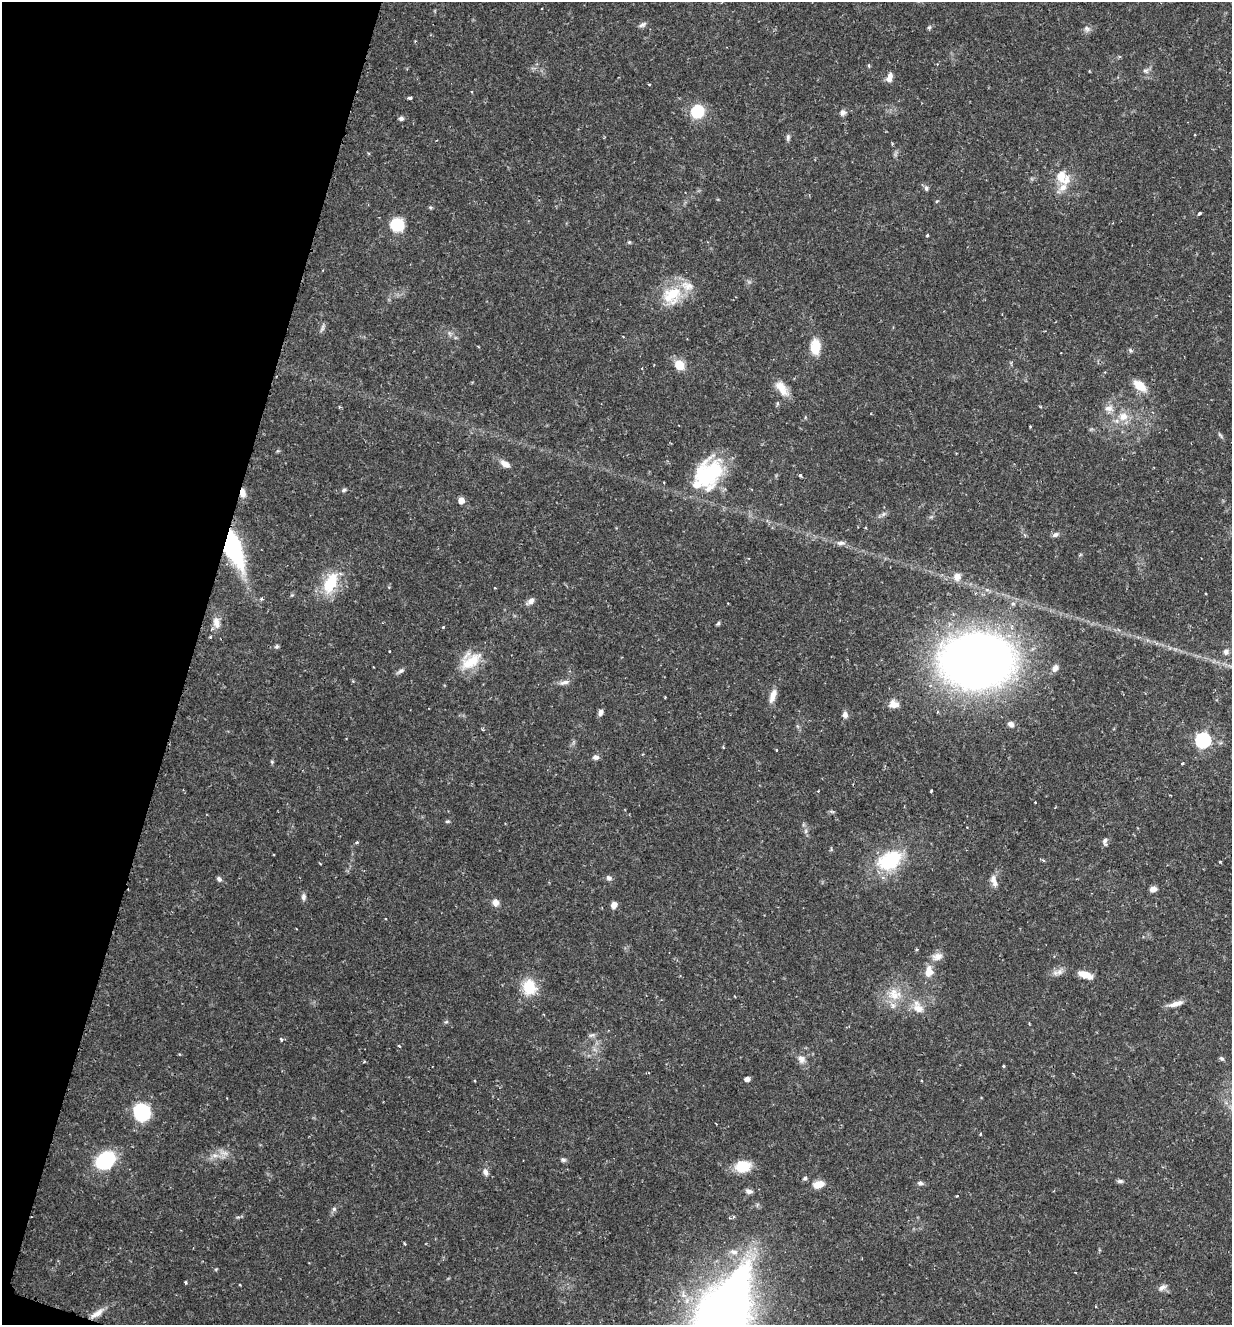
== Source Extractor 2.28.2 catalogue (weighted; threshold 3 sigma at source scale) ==
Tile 9 of 4 x 4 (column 1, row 3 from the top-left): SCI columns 137-1366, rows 1331-2653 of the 5318 x 5303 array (HDU 1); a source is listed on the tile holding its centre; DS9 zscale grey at full resolution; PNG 1234 x 1327 px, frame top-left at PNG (2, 2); no overlay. Shown black and unused: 15% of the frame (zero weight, under 2 of 3 exposures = <1% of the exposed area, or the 3 px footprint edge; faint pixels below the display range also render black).
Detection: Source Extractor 2.28.2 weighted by HDU 2 'WHT'; one run over the whole footprint, this tile lists its part. Background 0.157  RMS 0.0037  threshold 0.0167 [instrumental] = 3 sigma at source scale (4.5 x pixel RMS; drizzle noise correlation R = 1.50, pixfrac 1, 0.05/0.05 arcsec/px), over >= 5 px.
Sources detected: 117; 1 inside a brighter object's white glare — not listed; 5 inside a brighter listed object's ellipse — not listed separately; the other 111 listed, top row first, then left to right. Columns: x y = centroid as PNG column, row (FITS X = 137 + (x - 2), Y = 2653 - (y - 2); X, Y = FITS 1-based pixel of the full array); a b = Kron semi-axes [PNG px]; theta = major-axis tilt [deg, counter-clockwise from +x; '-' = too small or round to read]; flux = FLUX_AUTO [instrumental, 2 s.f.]
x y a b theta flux
642 25 10 5 29 1.1
929 27 6 5 - 0.59
1087 29 8 7 - 1.3
415 41 3 3 - 0.3
1145 71 8 5 -6 0.95
889 77 11 6 77 2.4
649 84 4 2 - 0.31
410 98 4 3 - 0.91
697 111 11 11 - 17
843 113 7 6 - 1.4
401 118 6 5 - 0.91
788 137 8 5 82 0.87
1062 177 16 10 -43 8.2
926 188 7 5 -78 0.91
1199 213 3 3 - 0.68
397 224 12 11 - 15
927 235 3 3 - 0.52
629 242 5 4 - 0.44
672 295 29 23 48 14
815 347 15 10 86 8.8
679 365 11 9 -41 5.9
1140 386 14 8 -37 6.6
782 388 23 10 -52 5
1108 408 12 8 0 2.3
1123 416 12 12 - 4.6
1030 426 3 3 - 0.33
505 464 14 7 -35 2.6
708 473 35 26 46 32
800 475 4 4 - 0.56
344 490 5 5 - 0.67
243 493 11 7 -79 2.7
461 500 5 5 - 4
1055 535 9 6 24 1.1
841 543 11 6 -2 1.5
232 546 23 9 -68 77
957 577 10 9 - 2.7
330 583 27 14 65 14
495 588 3 2 - 0.27
531 601 10 6 42 1.9
216 623 15 9 -79 2.9
718 623 6 5 - 0.54
443 627 3 3 - 0.38
277 647 6 5 - 0.65
389 651 2 2 - 0.3
1226 652 8 7 - 1.4
978 660 58 43 3 350
471 661 35 16 34 10
1055 668 11 7 67 1.6
400 671 12 4 32 1.1
564 682 14 6 14 1.7
773 695 20 8 71 3.3
665 697 2 2 - 0.36
894 704 13 10 -11 3
600 712 8 6 79 1.3
845 715 8 6 -81 1.6
1011 724 7 6 - 1.5
1203 740 7 7 - 73
776 750 3 2 - 0.5
596 757 8 6 5 1.3
272 762 5 4 - 0.44
1182 763 4 3 - 0.56
818 791 3 2 - 0.27
931 791 3 3 - 0.49
447 821 7 3 8 0.51
806 831 7 4 89 0.83
1105 841 9 7 63 1.4
357 842 4 4 - 0.46
889 860 34 23 28 21
1220 862 3 3 - 0.43
609 878 8 6 -24 1.2
219 879 7 5 -46 0.93
994 881 17 7 -75 2.4
1153 889 8 6 28 2
303 897 9 6 -88 1.2
495 902 9 8 - 2.1
614 905 7 6 - 2.2
937 956 15 9 18 2.8
929 971 13 9 84 4.3
1060 972 10 8 18 2
1085 975 16 7 -20 4.8
529 987 10 9 - 16
894 994 19 16 -27 8.1
1176 1004 20 6 16 2.8
918 1008 17 11 -31 4.3
591 1035 10 4 26 0.91
281 1039 5 4 - 0.68
801 1059 11 10 - 2.3
1222 1059 6 5 - 0.71
1003 1066 3 3 - 0.44
747 1079 5 4 - 2.4
142 1112 13 12 - 31
980 1134 4 3 - 0.38
225 1153 9 6 -7 1.8
215 1155 9 4 -8 1.3
563 1160 8 5 -8 0.82
105 1161 12 10 38 41
742 1166 18 13 7 8.1
485 1172 9 7 -73 1.6
805 1178 6 4 18 0.68
1120 1181 8 5 -6 0.87
920 1183 7 6 - 0.97
818 1184 12 7 14 4.5
749 1191 8 5 -12 1.4
957 1196 3 3 - 0.3
334 1209 6 5 - 0.74
405 1244 4 3 - 0.39
186 1282 4 3 - 0.44
1162 1288 12 6 28 1.5
1095 1306 3 2 - 0.35
97 1313 21 7 35 3.4
721 1319 99 37 65 410
Overlapping masked pixels (flux is a lower limit): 2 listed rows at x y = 243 493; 232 546
Isophote crosses this tile's border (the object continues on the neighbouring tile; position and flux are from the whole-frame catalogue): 1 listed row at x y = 721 1319